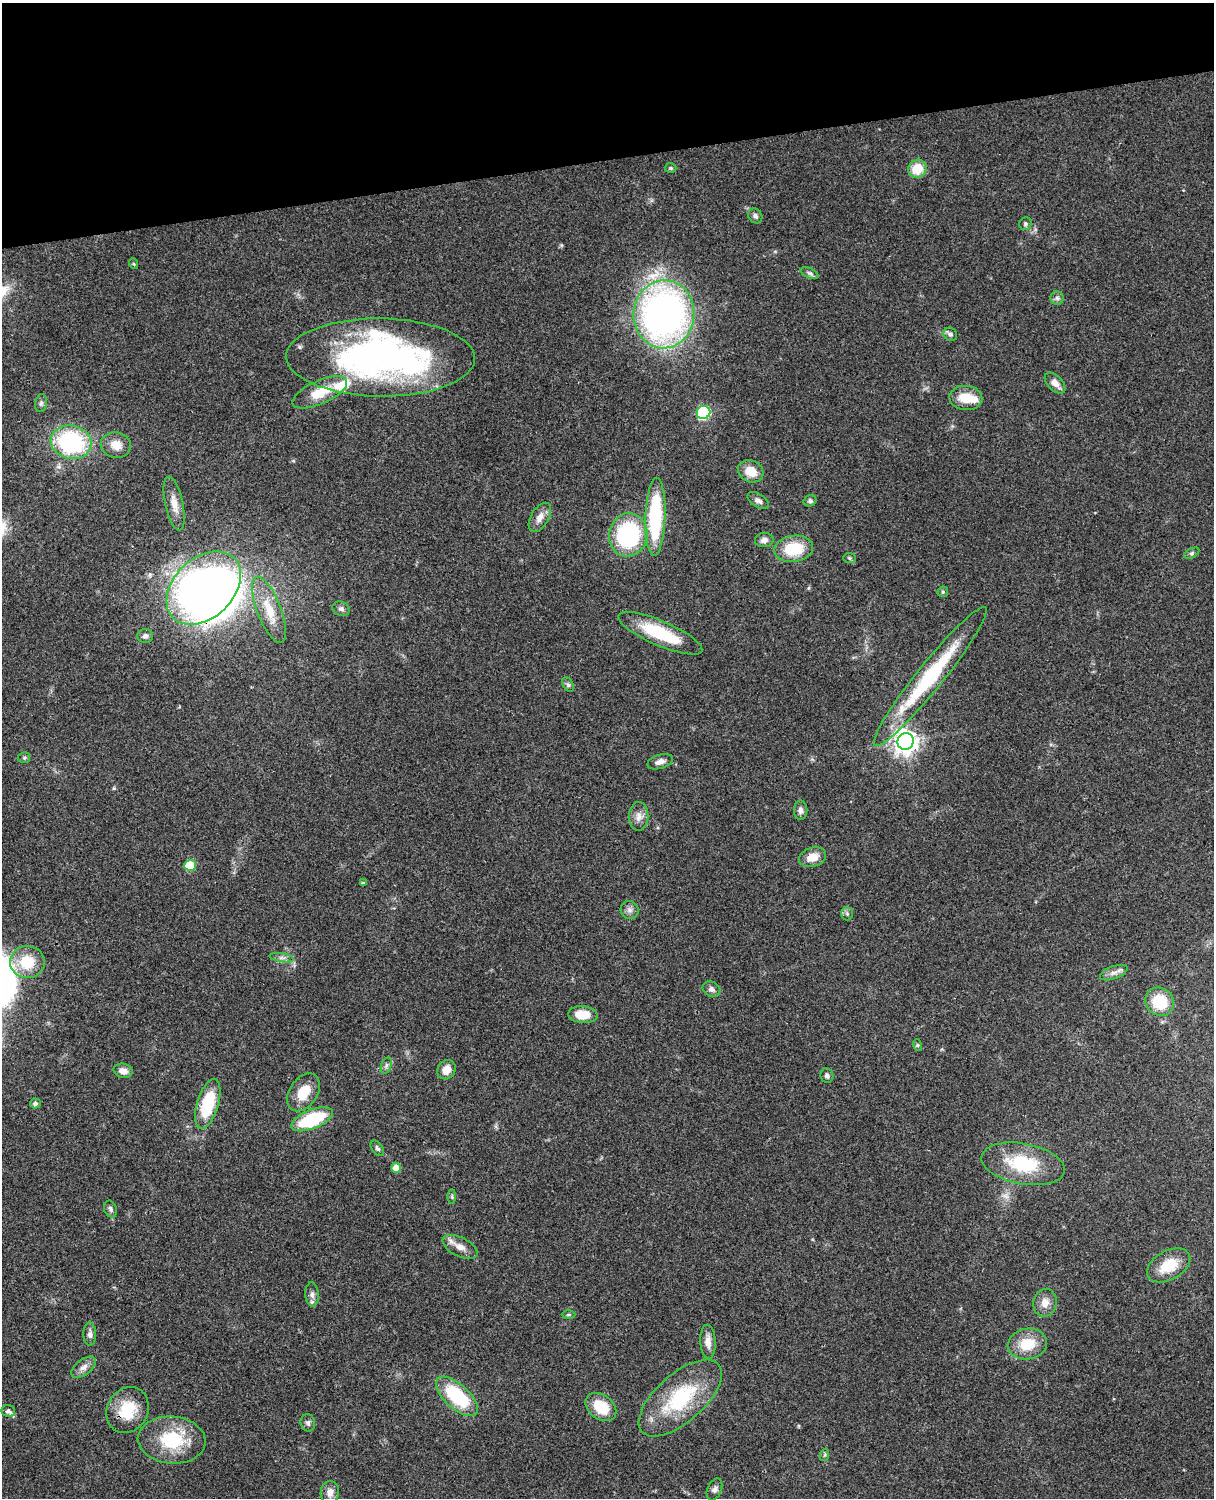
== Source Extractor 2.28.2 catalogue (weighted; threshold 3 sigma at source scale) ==
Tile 3 of 4 x 3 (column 3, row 1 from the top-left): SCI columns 2545-3756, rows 3268-4763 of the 5086 x 4926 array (HDU 1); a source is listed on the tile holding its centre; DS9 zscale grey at full resolution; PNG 1216 x 1500 px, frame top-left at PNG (2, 3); each listed source drawn as its Kron ellipse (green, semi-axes under 4 px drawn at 4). Shown black and unused: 11% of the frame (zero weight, under 3 of 4 exposures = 6% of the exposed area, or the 3 px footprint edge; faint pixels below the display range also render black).
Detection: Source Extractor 2.28.2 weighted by HDU 2 'WHT'; one run over the whole footprint, this tile lists its part. Background 0.0778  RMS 0.0058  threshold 0.026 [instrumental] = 3 sigma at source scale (4.5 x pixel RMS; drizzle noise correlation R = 1.50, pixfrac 1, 0.05/0.05 arcsec/px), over >= 5 px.
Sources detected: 91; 3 inside a brighter object's white glare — neither listed nor drawn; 3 inside a brighter listed object's ellipse — not listed separately; the other 85 listed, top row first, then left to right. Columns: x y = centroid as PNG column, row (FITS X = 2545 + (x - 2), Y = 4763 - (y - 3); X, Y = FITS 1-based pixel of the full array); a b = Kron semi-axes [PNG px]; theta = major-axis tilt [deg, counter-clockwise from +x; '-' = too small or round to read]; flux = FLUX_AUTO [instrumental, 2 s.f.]
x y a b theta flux
671 168 6 5 - 0.87
917 169 9 8 - 13
755 216 8 6 -52 1.7
1025 224 7 6 - 1.1
134 264 5 3 - 0.59
809 273 9 5 -26 1.5
1057 298 7 6 - 1.5
664 314 34 30 84 280
950 334 7 6 - 1.5
380 357 94 39 -1 210
1055 383 13 7 -46 3.9
320 392 29 11 24 14
966 398 16 12 -4 12
41 403 9 6 80 1.5
704 413 7 6 - 63
71 442 20 16 -13 69
116 445 15 13 -11 6.7
751 471 13 11 -25 9.1
758 501 12 6 -33 2.2
810 501 6 5 - 1.4
174 504 27 9 -78 6.8
540 517 16 9 59 5
655 517 39 10 88 53
628 535 21 19 77 64
764 540 9 7 7 2.5
794 549 19 13 8 21
1192 553 8 4 27 1.1
849 558 6 5 - 0.88
204 588 43 30 44 280
943 592 5 5 - 0.88
341 609 9 7 -25 1.9
269 610 35 12 -69 14
660 633 45 12 -23 30
145 636 8 7 - 1.9
930 677 88 13 51 59
568 685 8 5 -62 1.2
906 741 8 8 - 500
24 758 6 5 - 1
660 762 13 7 17 3.3
801 810 10 6 -89 2.2
639 816 14 9 89 4.2
813 857 14 9 16 7.4
190 865 6 5 - 24
363 883 4 4 - 0.78
629 910 9 9 - 2.5
847 914 7 5 -88 1.2
282 958 12 4 -9 1.9
27 962 17 16 - 18
1114 973 14 6 20 3
711 989 9 7 -25 2.4
1160 1002 15 13 -43 19
583 1015 15 8 -5 10
917 1045 6 3 -71 0.69
386 1065 8 5 71 1.5
446 1070 10 8 56 5.6
123 1071 9 7 -14 4.1
827 1076 7 6 - 1.5
304 1092 21 14 55 12
35 1103 5 5 - 1.7
208 1104 25 10 73 29
312 1119 22 9 21 38
377 1148 9 5 -54 1.3
1023 1164 42 20 -11 31
396 1168 5 5 - 7.1
452 1197 7 3 -90 0.81
110 1209 9 6 -67 1.7
460 1247 19 9 -27 5.7
1169 1265 23 14 29 16
312 1295 12 6 -85 2.6
1045 1303 14 11 77 5.3
569 1315 7 4 0 0.79
90 1334 11 6 -89 2.1
708 1342 17 7 -87 4.7
1027 1344 19 15 9 16
83 1367 14 7 38 3.5
457 1396 26 12 -42 40
680 1398 51 24 41 46
601 1407 17 12 -38 16
128 1410 24 20 60 18
8 1411 7 6 - 1.7
308 1423 8 7 - 1.7
172 1440 34 23 -4 30
824 1455 6 4 70 0.9
714 1489 11 7 68 2.1
330 1492 11 9 82 3.9
Overlapping masked pixels (flux is a lower limit): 1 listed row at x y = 128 1410